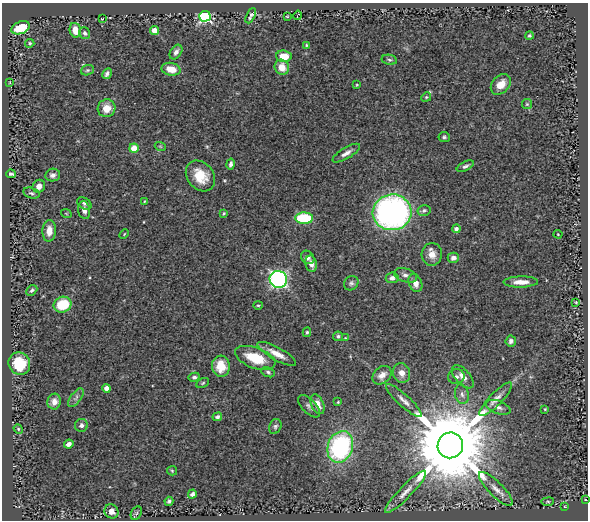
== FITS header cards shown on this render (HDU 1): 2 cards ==
NAXIS1  =                  586
NAXIS2  =                  518

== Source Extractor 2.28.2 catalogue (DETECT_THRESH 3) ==
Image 586 x 518 px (HDU 1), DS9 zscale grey, 1 PNG px = 1 image px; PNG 590 x 522 px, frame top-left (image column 1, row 518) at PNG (2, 3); each listed source drawn as its Kron ellipse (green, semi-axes under 4 px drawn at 4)
Background 0.488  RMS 0.035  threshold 0.105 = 3 sigma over >= 5 px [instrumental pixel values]
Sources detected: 105; all 105 listed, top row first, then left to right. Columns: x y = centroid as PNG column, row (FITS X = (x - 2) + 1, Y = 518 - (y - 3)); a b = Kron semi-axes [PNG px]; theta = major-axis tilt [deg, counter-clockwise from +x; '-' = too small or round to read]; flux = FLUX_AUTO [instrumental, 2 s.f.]
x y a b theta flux
298 15 5 2 - 1.7
205 16 6 5 - 400
251 16 8 4 64 5.4
287 16 4 2 - 1.6
102 19 3 2 - 1.5
21 28 9 6 22 64
75 30 7 5 -76 28
154 30 4 4 - 34
85 33 6 5 - 6.7
529 35 4 4 - 3.5
30 43 4 4 - 3.3
306 45 4 3 - 2.6
176 52 8 5 56 9.6
284 56 7 6 - 38
389 60 8 5 -11 4.7
282 67 8 7 - 27
171 69 9 6 -11 32
87 70 6 5 - 4.5
107 74 6 4 59 6.6
10 82 4 3 - 1.9
501 84 12 8 47 28
357 85 3 3 - 2
426 97 5 4 - 3
527 104 5 5 - 3
107 108 9 8 - 29
444 137 5 5 - 4.1
160 146 5 3 - 2.4
134 148 4 4 - 33
346 153 16 5 30 14
231 164 5 4 - 6.5
465 166 9 4 26 5.9
11 174 5 3 - 4.7
53 175 7 6 - 9.6
200 176 17 13 -50 53
39 186 6 6 - 13
31 193 8 5 -15 5.4
145 201 3 3 - 2.1
84 203 8 5 -35 6.1
84 210 9 6 -80 13
424 210 6 5 - 4.8
392 212 19 18 - 800
66 213 5 3 - 2
224 213 4 3 - 2.6
304 218 9 5 -2 140
456 229 4 4 - 8.6
49 231 11 7 87 23
124 234 5 3 - 2.2
558 234 4 4 - 2.3
432 254 11 10 - 21
308 257 7 6 - 8.2
453 258 6 5 - 9.4
311 264 8 5 -79 16
406 275 12 7 -17 11
392 278 6 5 - 11
278 279 9 8 - 570
521 282 17 5 1 24
351 283 7 6 - 6.1
415 283 9 6 -67 17
32 290 6 4 43 4.3
576 302 3 3 - 2.8
63 305 9 7 22 84
258 305 4 4 - 2.7
307 332 5 4 - 3.5
338 336 5 5 - 5
345 338 3 3 - 1.5
511 341 5 5 - 7
277 354 22 6 -29 27
255 358 21 10 -20 71
19 364 11 10 - 63
221 366 10 9 - 38
268 372 7 4 -24 4.9
402 373 10 8 -71 17
382 375 11 8 43 17
194 377 5 4 - 5.5
456 377 8 7 - 8.4
463 377 14 7 -48 18
203 383 7 4 28 3.6
107 388 4 4 - 15
462 394 10 7 -78 9.2
76 398 11 5 53 8
496 399 22 6 46 19
404 400 23 6 -42 16
54 402 8 6 82 16
338 402 4 3 - 2
317 404 10 6 -66 23
309 406 14 7 -46 9.3
498 407 12 6 -20 11
545 409 3 2 - 1.9
217 417 5 4 - 5.9
81 425 6 6 - 7.9
275 426 8 6 68 5.7
18 429 5 4 - 2.6
69 444 5 4 - 9.4
450 445 13 12 - 45000
340 447 16 12 68 330
172 471 5 4 - 3
496 489 23 7 -45 21
405 492 29 6 46 25
192 494 4 4 - 6.3
585 500 4 3 - 2.3
169 501 4 4 - 4.8
548 502 6 3 7 2.7
564 507 3 2 - 2.6
111 511 7 6 - 17
136 513 7 5 60 3.4
At the frame edge (FLAGS 8, measured only in part): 1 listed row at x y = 585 500